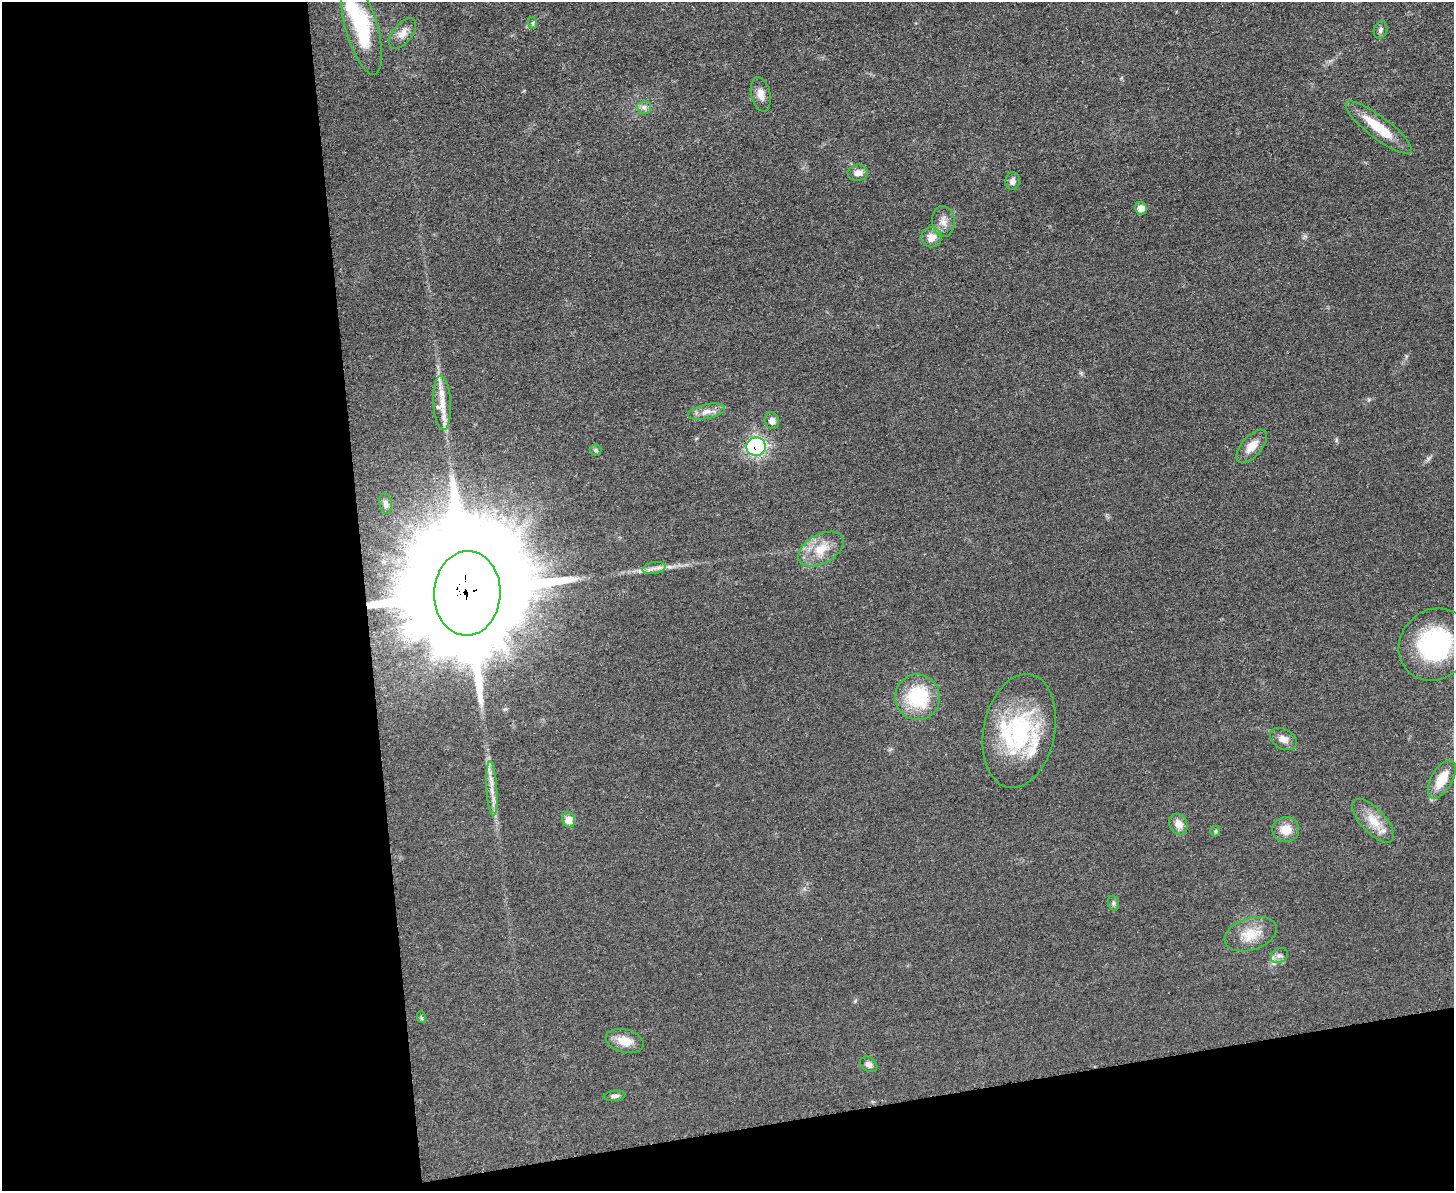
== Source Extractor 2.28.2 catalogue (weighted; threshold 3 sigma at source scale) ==
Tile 10 of 3 x 4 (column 1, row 4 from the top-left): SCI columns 139-1590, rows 6-1194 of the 4750 x 4766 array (HDU 1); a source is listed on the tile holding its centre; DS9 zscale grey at full resolution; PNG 1456 x 1193 px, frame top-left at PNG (2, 2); each listed source drawn as its Kron ellipse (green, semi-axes under 4 px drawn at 4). Shown black and unused: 31% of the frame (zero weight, under 3 of 5 exposures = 1% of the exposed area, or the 3 px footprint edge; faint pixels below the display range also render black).
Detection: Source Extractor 2.28.2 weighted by HDU 2 'WHT'; one run over the whole footprint, this tile lists its part. Background 0.0467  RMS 0.0056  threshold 0.025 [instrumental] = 3 sigma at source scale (4.5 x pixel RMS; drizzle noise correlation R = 1.50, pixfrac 1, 0.05/0.05 arcsec/px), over >= 5 px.
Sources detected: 44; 2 inside a brighter object's white glare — neither listed nor drawn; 2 inside a brighter listed object's ellipse — not listed separately; the other 40 listed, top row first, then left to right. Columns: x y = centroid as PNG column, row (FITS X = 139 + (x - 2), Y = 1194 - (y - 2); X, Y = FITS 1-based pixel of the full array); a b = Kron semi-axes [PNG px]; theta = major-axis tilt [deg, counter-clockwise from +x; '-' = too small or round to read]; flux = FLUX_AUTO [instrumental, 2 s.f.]
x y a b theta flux
533 23 6 4 -73 0.77
361 27 49 16 -74 45
1380 30 9 6 71 1.6
403 33 18 9 51 5.1
761 94 17 9 -77 4.5
644 107 7 6 - 1.8
1379 128 40 11 -37 19
858 173 10 8 7 3.9
1013 181 8 7 - 2.5
1141 208 6 6 - 5.5
943 221 15 11 -84 4.9
931 237 10 10 - 6
442 403 27 9 -87 9.1
706 412 19 7 11 4.7
772 421 8 7 - 3.7
1252 446 20 10 49 7.4
756 447 10 9 - 93
596 450 6 5 - 0.99
386 504 10 6 -78 1.7
821 549 24 14 29 13
654 568 12 5 9 2.9
467 593 42 33 87 21000
1435 644 38 34 44 64
917 697 23 22 - 34
1019 731 58 35 79 68
1283 739 14 10 -29 4.3
1442 779 21 10 60 14
492 789 27 5 -87 6.1
569 820 7 6 - 5.7
1373 821 27 12 -47 10
1178 824 11 9 -56 4.7
1286 830 13 12 - 8
1215 831 5 5 - 0.81
1113 903 7 5 -74 1.1
1251 934 27 16 18 12
1279 956 9 7 33 2.4
421 1017 6 4 -72 0.83
625 1041 19 11 -15 7.9
869 1064 9 7 -37 2.1
614 1096 11 5 7 1.7
Overlapping masked pixels (flux is a lower limit): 2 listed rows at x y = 756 447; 467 593
Isophote crosses this tile's border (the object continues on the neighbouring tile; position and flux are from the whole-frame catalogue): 1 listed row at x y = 361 27